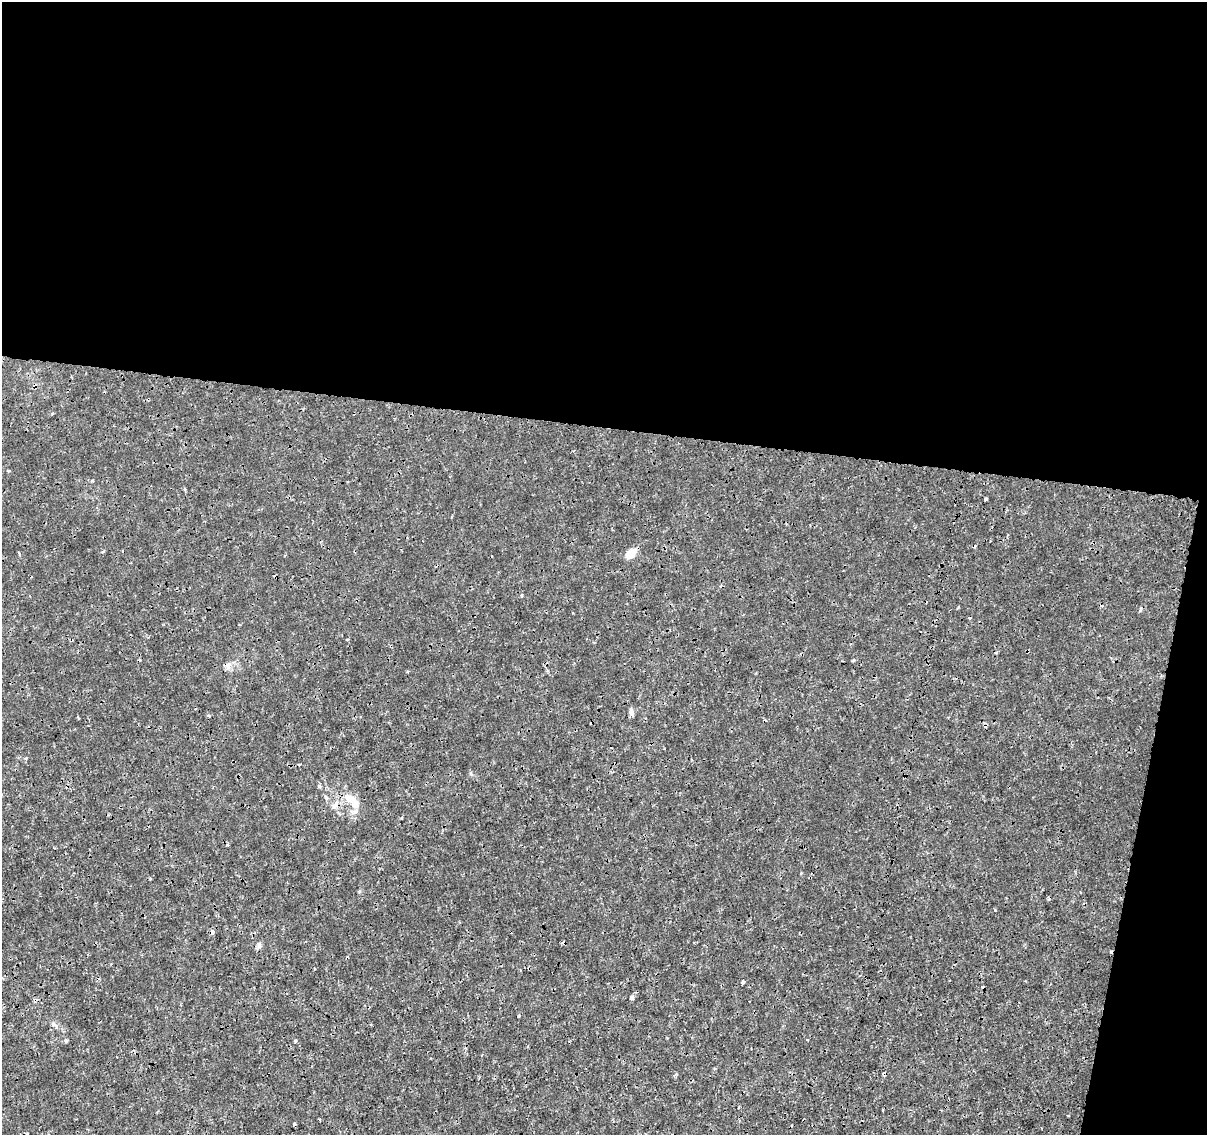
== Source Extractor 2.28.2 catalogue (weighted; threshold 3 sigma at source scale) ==
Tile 4 of 4 x 4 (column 4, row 1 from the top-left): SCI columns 3626-4830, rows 3683-4815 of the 4830 x 5040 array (HDU 1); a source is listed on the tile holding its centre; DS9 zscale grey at full resolution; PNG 1209 x 1137 px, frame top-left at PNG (2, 2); no overlay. Shown black and unused: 41% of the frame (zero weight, under 3 of 4 exposures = <1% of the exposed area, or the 3 px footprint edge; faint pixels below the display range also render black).
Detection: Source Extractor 2.28.2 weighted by HDU 2 'WHT'; one run over the whole footprint, this tile lists its part. Background -8.36e-05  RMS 7.9e-04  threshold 0.00354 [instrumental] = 3 sigma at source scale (4.5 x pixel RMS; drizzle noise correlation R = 1.50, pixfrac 1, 0.0396/0.0396 arcsec/px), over >= 5 px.
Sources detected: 16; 2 cosmic-ray / hot-pixel residue — not listed; the other 14 listed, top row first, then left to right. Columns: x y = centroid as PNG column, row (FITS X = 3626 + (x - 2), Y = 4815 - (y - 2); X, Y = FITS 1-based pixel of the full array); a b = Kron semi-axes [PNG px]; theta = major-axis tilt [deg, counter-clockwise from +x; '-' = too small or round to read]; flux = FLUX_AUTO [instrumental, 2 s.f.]
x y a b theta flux
8 471 3 3 - 0.082
630 554 12 7 46 0.82
228 665 8 7 - 0.29
631 713 9 6 -79 0.21
299 764 3 2 - 0.091
355 804 15 10 -69 0.92
212 933 3 3 - 0.52
259 945 7 6 - 0.2
743 982 4 3 - 0.19
631 998 4 3 - 0.33
519 1016 3 3 - 0.11
66 1041 5 3 - 0.082
295 1041 4 3 - 0.11
884 1074 6 3 -73 0.1
Overlapping masked pixels (flux is a lower limit): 3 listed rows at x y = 355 804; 212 933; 884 1074
Unlisted compact peaks at least as high as the median listed source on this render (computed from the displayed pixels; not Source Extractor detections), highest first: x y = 995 910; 319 786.